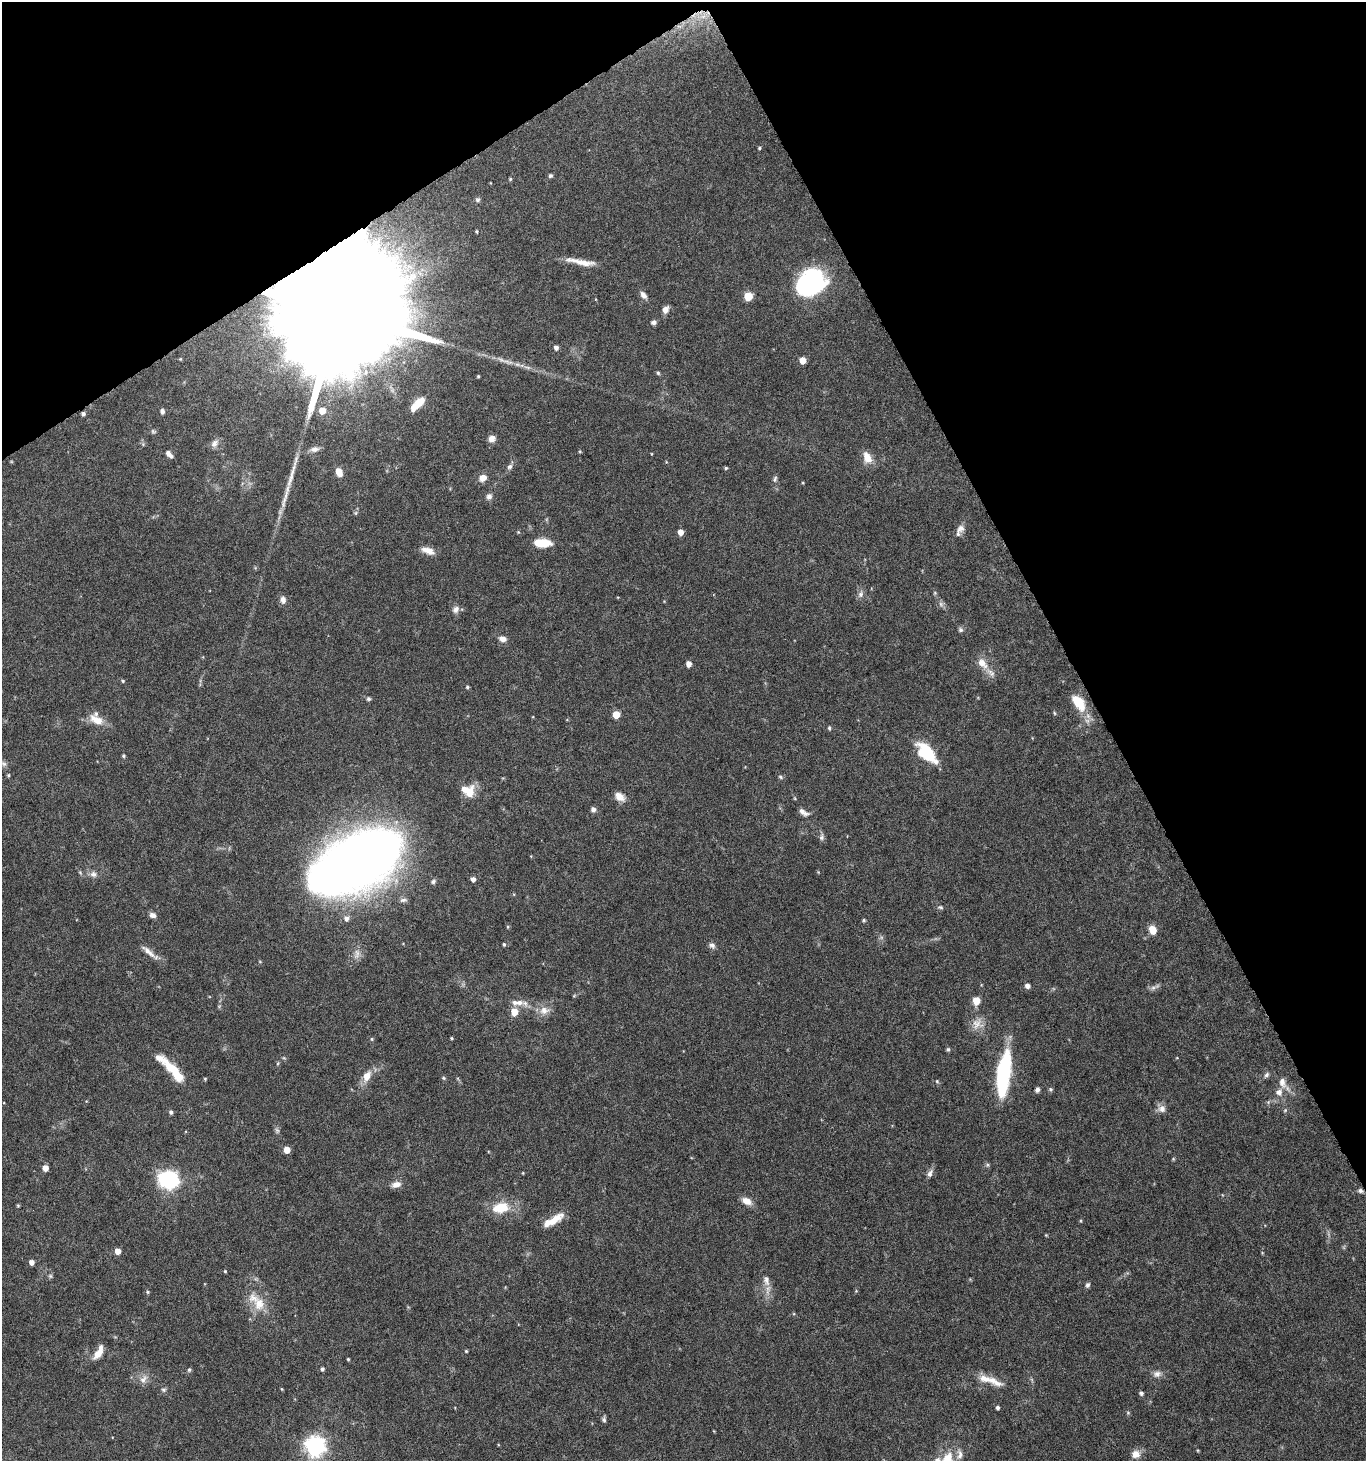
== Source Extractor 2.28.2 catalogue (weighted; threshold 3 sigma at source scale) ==
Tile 3 of 4 x 4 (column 3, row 1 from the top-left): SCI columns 2908-4271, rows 4383-5841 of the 5751 x 5852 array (HDU 1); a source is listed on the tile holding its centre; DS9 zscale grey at full resolution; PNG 1368 x 1463 px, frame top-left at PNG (2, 2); no overlay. Shown black and unused: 28% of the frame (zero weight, under 5 of 10 exposures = <1% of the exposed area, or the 3 px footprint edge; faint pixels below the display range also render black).
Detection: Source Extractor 2.28.2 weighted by HDU 2 'WHT'; one run over the whole footprint, this tile lists its part. Background 0.0317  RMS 0.0015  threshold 0.00604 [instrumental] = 3 sigma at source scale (4.09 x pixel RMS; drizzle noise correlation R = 1.36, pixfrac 0.8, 0.0396/0.0396 arcsec/px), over >= 5 px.
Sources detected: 157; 3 too faint to see at this stretch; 2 inside a brighter object's white glare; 1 long thin detection or spike segment (spike, bleed or trail) — not listed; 13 inside a brighter listed object's ellipse — not listed separately; the other 138 listed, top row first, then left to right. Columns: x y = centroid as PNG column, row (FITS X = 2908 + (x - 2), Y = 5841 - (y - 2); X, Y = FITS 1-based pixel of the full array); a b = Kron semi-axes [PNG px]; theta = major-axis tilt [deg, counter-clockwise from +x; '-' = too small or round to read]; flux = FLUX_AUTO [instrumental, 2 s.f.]
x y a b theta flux
703 16 11 6 13 1
759 148 4 3 - 0.18
550 176 6 5 - 0.22
510 179 4 4 - 0.15
478 200 7 6 - 0.33
476 231 4 4 - 0.17
580 262 38 6 -10 1.9
811 283 25 20 1 20
643 295 9 6 -53 0.68
748 296 5 5 - 4.5
665 310 8 6 66 0.84
339 313 51 25 -63 13000
654 322 7 6 - 0.41
556 348 5 4 - 0.51
180 359 4 4 - 0.13
802 360 5 5 - 1.8
658 373 5 5 - 0.19
478 376 3 3 - 0.15
418 403 15 6 46 3.4
162 411 6 5 - 0.43
322 411 6 5 - 2
83 414 4 4 - 0.38
492 438 8 7 - 0.88
214 443 12 8 50 0.7
314 449 13 7 9 0.67
169 454 8 4 -47 0.6
867 458 15 10 -66 1.5
510 467 8 7 - 0.41
726 468 4 4 - 0.18
339 472 9 6 -69 1.4
483 478 10 8 26 1
775 479 9 5 67 0.31
489 496 8 7 - 0.51
356 513 7 4 89 0.21
960 528 11 9 31 0.75
680 532 5 4 - 1.3
543 543 15 7 -2 4
428 551 17 7 -21 1.2
935 593 6 4 -72 0.19
861 594 9 7 67 0.53
283 600 10 7 -79 0.64
941 604 7 6 - 0.4
456 609 10 7 58 0.61
960 630 7 6 - 0.34
503 639 8 6 -17 0.83
982 663 16 9 -52 1.5
689 664 5 4 - 1.1
123 681 4 4 - 0.16
467 687 4 4 - 0.2
368 699 6 5 - 0.26
1078 702 17 10 -54 4
1054 713 6 4 -87 0.16
616 715 5 5 - 3.1
96 720 22 11 -28 1.9
829 728 5 4 - 0.21
926 752 22 13 -48 6.4
123 756 4 4 - 0.2
4 764 9 6 -31 0.42
8 775 5 4 - 0.17
780 777 7 5 -28 0.24
470 793 19 10 69 1.9
619 797 14 9 -41 1.1
593 809 6 6 - 0.44
803 812 14 6 -30 0.73
822 837 9 6 80 0.43
366 856 50 33 20 210
93 874 10 8 -6 0.66
473 879 5 5 - 0.6
433 881 7 6 - 0.32
403 900 10 5 10 0.38
940 907 8 5 -11 0.27
153 915 7 6 - 0.67
346 918 7 6 - 0.56
864 920 5 4 - 0.17
1153 930 9 7 -70 1.6
504 944 5 4 - 0.19
712 945 9 6 -25 0.44
148 952 26 6 -40 1.2
1027 986 5 5 - 0.61
1153 988 9 6 17 0.46
976 1001 5 5 - 2.9
519 1003 12 8 7 1.1
544 1010 14 11 4 1.3
514 1012 6 6 - 2.1
977 1024 16 14 -18 1.5
451 1038 4 3 - 0.15
372 1039 5 4 - 0.17
948 1049 6 5 - 0.22
173 1071 34 9 -48 4.1
1003 1074 38 10 83 18
1266 1075 8 5 51 0.34
367 1076 14 8 65 1.6
443 1078 5 5 - 0.18
205 1079 4 4 - 0.14
937 1081 5 4 - 0.17
1282 1083 15 9 -77 1.1
1051 1089 6 5 - 0.23
1037 1090 6 5 - 0.42
1162 1109 10 10 - 0.8
1285 1110 5 4 - 0.16
171 1112 5 5 - 0.31
287 1150 5 5 - 1.7
45 1168 5 4 - 1.2
523 1173 4 3 - 0.1
930 1173 12 6 64 0.59
169 1180 13 11 -10 17
396 1184 13 8 15 0.9
1360 1191 6 5 - 0.35
747 1201 13 8 -28 1.1
18 1205 5 3 - 0.14
501 1208 18 11 13 4
553 1221 27 9 34 2.2
1046 1235 4 4 - 0.12
117 1251 5 5 - 1.3
31 1262 5 4 - 0.76
225 1271 4 3 - 0.14
50 1276 6 5 - 0.24
766 1280 16 9 -77 1.1
1087 1285 7 5 66 0.34
147 1292 5 4 - 0.18
259 1304 21 16 -73 2.8
466 1351 4 4 - 0.15
98 1352 17 7 61 1.6
348 1359 3 3 - 0.15
322 1369 4 4 - 0.31
189 1370 6 4 74 0.24
1157 1374 12 9 8 0.75
143 1379 14 8 52 0.94
985 1379 18 9 -15 1.6
282 1389 5 3 - 0.12
163 1390 7 5 -2 0.27
1141 1393 5 5 - 0.34
998 1408 4 4 - 0.31
1128 1413 5 5 - 0.18
604 1419 9 5 -85 0.31
315 1446 7 7 - 76
1136 1454 12 11 - 1.1
947 1459 20 14 50 3.2
Overlapping masked pixels (flux is a lower limit): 3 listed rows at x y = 339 313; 83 414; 1360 1191
Isophote crosses this tile's border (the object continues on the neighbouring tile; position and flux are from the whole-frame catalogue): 1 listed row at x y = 947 1459